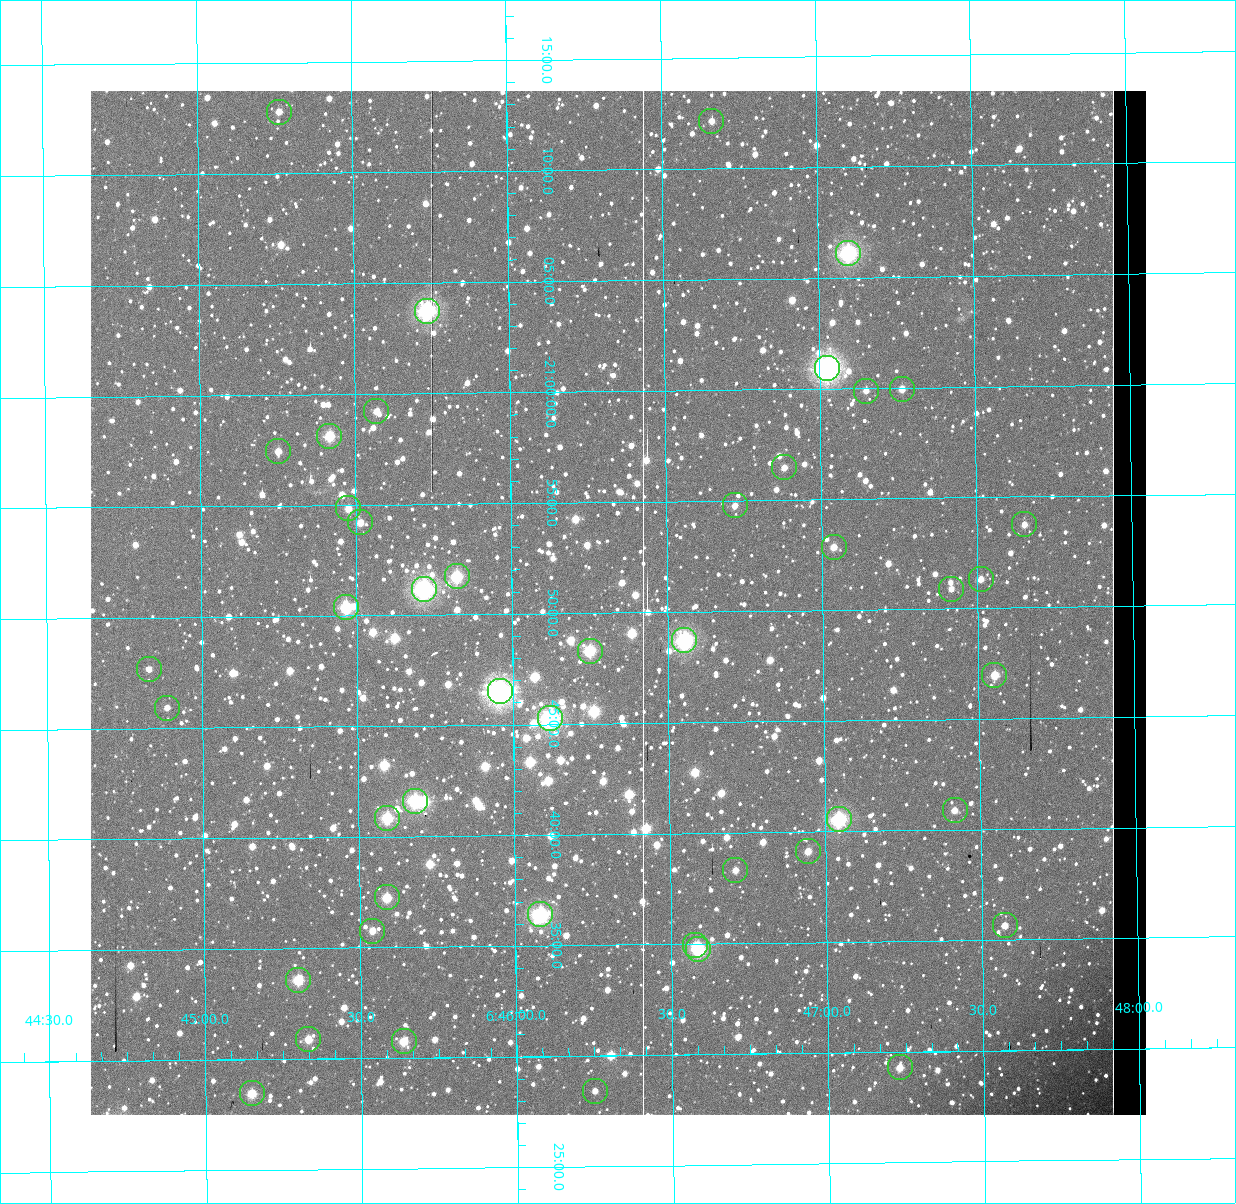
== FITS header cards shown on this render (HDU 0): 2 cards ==
NAXIS1  =                 1056 / Axis length
NAXIS2  =                 1024 / Axis length

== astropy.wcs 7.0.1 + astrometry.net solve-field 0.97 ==
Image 1056 x 1024 px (HDU 0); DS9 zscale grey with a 90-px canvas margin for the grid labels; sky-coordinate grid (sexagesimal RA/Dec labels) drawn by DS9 from the SOLVED WCS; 46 Tycho-2 reference stars matched to detected sources circled (green)
Header WCS: none
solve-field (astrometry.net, Tycho-2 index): SOLVED blind (the file carries no WCS)
Solved WCS: RA---TAN-SIP/DEC--TAN-SIP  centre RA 06:46:20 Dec -20:50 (101.59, -20.84 deg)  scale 2.71 arcsec/px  FOV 47.7' x 46.2'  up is +179 deg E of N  parity normal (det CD < 0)
(file carries no celestial WCS; the grid is the blind solution)
Tycho-2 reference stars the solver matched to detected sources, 46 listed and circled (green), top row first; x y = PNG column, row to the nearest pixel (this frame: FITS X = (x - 91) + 1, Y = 1024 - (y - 91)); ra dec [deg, ICRS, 3 dp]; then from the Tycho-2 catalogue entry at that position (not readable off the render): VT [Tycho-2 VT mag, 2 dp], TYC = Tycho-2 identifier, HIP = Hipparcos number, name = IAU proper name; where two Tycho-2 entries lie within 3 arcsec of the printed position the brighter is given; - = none
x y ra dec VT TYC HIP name
280 112 101.316 -21.213 10.66 5961-3092-1 - -
712 121 101.665 -21.203 11.35 5961-3349-1 - -
849 253 101.774 -21.102 7.91 5961-1426-1 - -
428 311 101.434 -21.062 7.97 5961-2270-1 - -
828 368 101.756 -21.015 6.03 5961-3333-1 32504 -
903 389 101.816 -20.999 10.13 5961-1866-1 - -
867 391 101.787 -20.998 10.88 5961-3111-1 - -
377 411 101.393 -20.987 10.28 5961-3034-1 - -
330 436 101.354 -20.969 8.76 5961-818-1 - -
279 451 101.313 -20.958 10.27 5961-1766-1 - -
785 467 101.721 -20.941 10.62 5961-1540-1 - -
736 505 101.680 -20.913 11.15 5961-1214-1 - -
349 508 101.369 -20.914 10.45 5961-1572-1 - -
361 522 101.379 -20.904 10.64 5961-2674-1 - -
1025 524 101.913 -20.896 10.72 5961-2158-1 - -
835 547 101.760 -20.881 10.32 5961-368-1 - -
458 576 101.456 -20.862 8.27 5961-1358-1 - -
982 579 101.878 -20.855 11.04 5961-1570-1 - -
425 589 101.429 -20.853 7.54 5961-362-1 32393 -
952 589 101.854 -20.848 11.17 5961-962-1 - -
347 607 101.367 -20.840 8.23 5961-2850-1 - -
685 640 101.639 -20.812 7.87 5961-2866-1 32467 -
591 651 101.562 -20.805 8.40 5961-2204-1 32440 -
150 669 101.207 -20.795 10.99 5961-1468-1 - -
995 675 101.888 -20.783 9.38 5961-2236-1 - -
501 691 101.489 -20.775 7.05 5961-3331-1 32406 -
168 708 101.222 -20.766 10.87 5961-3166-1 - -
551 718 101.530 -20.754 7.32 5961-3329-1 32426 -
416 801 101.420 -20.694 7.79 5961-3346-1 - -
956 810 101.854 -20.681 10.70 5961-2830-1 - -
388 818 101.398 -20.681 8.35 5961-3326-1 32390 -
840 819 101.761 -20.676 8.31 5961-3335-1 - -
809 851 101.736 -20.652 10.07 5961-3073-1 - -
736 870 101.677 -20.638 10.49 5961-2780-1 - -
388 897 101.397 -20.621 9.06 5957-285-1 - -
541 914 101.520 -20.607 7.91 5957-811-1 32422 -
1006 925 101.893 -20.594 10.60 5957-359-1 - -
373 931 101.385 -20.596 10.31 5957-1389-1 - -
696 945 101.644 -20.582 10.35 5957-2794-1 - -
699 949 101.647 -20.579 8.94 5957-19-1 - -
299 980 101.325 -20.560 9.46 5957-1381-1 - -
309 1039 101.333 -20.515 9.77 5957-1223-1 - -
405 1041 101.409 -20.513 9.32 5957-695-1 - -
901 1067 101.807 -20.488 10.15 5957-333-1 - -
596 1091 101.562 -20.474 11.23 5957-523-1 - -
253 1093 101.287 -20.475 9.34 5957-657-1 - -